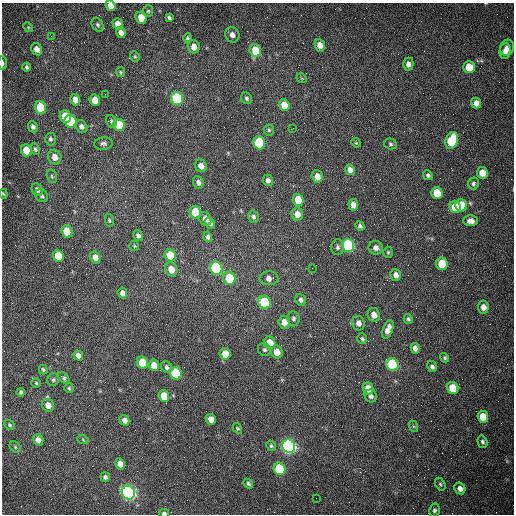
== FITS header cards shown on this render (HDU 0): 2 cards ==
NAXIS1  =                  512 /fastest changing axis
NAXIS2  =                  512 /next to fastest changing axis

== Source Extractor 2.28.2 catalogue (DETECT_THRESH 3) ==
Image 512 x 512 px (HDU 0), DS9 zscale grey, 1 PNG px = 1 image px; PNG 516 x 516 px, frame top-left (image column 1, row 512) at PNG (2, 3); each listed source drawn as its Kron ellipse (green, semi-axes under 4 px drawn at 4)
Background 1520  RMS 23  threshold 69.1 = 3 sigma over >= 5 px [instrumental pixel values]
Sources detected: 149; all 149 listed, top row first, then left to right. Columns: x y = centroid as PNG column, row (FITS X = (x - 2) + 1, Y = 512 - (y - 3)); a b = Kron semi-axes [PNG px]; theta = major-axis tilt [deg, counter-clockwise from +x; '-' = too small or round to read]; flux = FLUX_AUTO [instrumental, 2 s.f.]
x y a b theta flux
110 6 5 5 - 11000
148 11 6 5 - 2700
141 18 6 5 - 23000
169 18 4 3 - 3000
118 24 6 5 - 14000
98 25 7 5 -59 3200
28 27 5 4 - 1700
121 32 6 4 -69 9300
232 35 8 7 - 7000
51 36 3 2 - 1600
187 38 5 4 - 2700
320 45 6 5 - 12000
194 47 7 5 -72 12000
507 48 8 7 - 9400
36 49 6 5 - 9300
255 50 6 5 - 40000
505 51 8 5 82 8200
135 56 5 4 - 2000
2 63 7 2 -87 3100
408 64 6 5 - 7000
27 67 4 3 - 2800
469 67 6 5 - 32000
120 72 5 4 - 1900
302 78 5 4 - 1700
105 94 2 2 - 740
247 98 6 5 - 3000
177 99 6 6 - 150000
75 100 6 5 - 11000
95 100 6 5 - 22000
476 103 5 5 - 8800
284 105 6 5 - 20000
41 108 6 5 - 66000
65 117 6 5 - 45000
70 121 6 6 - 110000
111 121 7 5 -60 3300
119 125 6 5 - 50000
81 126 7 5 -52 5900
33 127 6 5 - 4600
293 128 2 2 - 830
269 130 5 5 - 2400
50 139 6 5 - 3300
452 141 9 6 70 69000
103 143 9 6 7 4600
259 143 6 6 - 110000
356 143 5 4 - 1600
390 144 6 5 - 2800
35 149 6 4 -67 3000
26 150 6 5 - 32000
55 157 7 6 - 11000
201 166 6 5 - 8700
350 170 5 4 - 8800
482 173 6 5 - 17000
428 175 5 4 - 3100
52 176 7 5 -70 2700
317 176 6 5 - 12000
268 180 6 5 - 5500
198 182 6 5 - 5400
473 183 6 5 - 3400
37 190 6 5 - 5900
437 193 6 5 - 38000
3 194 5 3 - 1500
41 196 7 6 - 4100
298 200 6 5 - 26000
353 205 6 5 - 11000
461 205 6 5 - 50000
455 207 6 5 - 41000
195 212 6 5 - 43000
297 214 6 6 - 12000
253 217 6 5 - 3800
205 219 7 6 - 11000
109 220 6 4 -80 2500
471 221 7 5 -1 8400
210 223 6 4 -56 5300
360 226 5 4 - 3100
67 231 6 5 - 37000
138 235 5 4 - 4400
208 237 5 4 - 4000
134 246 5 5 - 1800
348 246 6 6 - 280000
337 247 7 6 - 4200
376 248 7 7 - 7300
388 252 5 4 - 2000
170 255 6 5 - 41000
58 256 6 5 - 32000
95 257 6 5 - 12000
442 264 6 5 - 43000
216 268 7 6 - 200000
312 268 2 2 - 750
171 269 7 6 - 17000
396 275 6 5 - 8300
229 278 6 6 - 51000
269 278 9 7 1 8200
122 293 5 4 - 7300
301 300 6 5 - 4700
264 302 7 6 - 110000
483 307 6 5 - 8300
374 315 7 6 - 12000
293 319 8 6 -86 4200
408 319 5 4 - 2800
284 322 6 5 - 15000
358 323 7 6 - 8100
388 329 10 4 70 11000
362 339 5 4 - 2500
270 343 6 5 - 27000
415 348 5 4 - 7000
264 350 7 6 - 3500
277 352 6 5 - 17000
225 354 6 5 - 21000
78 356 5 4 - 6600
445 358 5 4 - 2300
142 363 6 5 - 50000
154 365 6 5 - 16000
392 365 6 6 - 170000
432 366 6 4 -58 3700
167 367 6 5 - 4300
43 370 5 4 - 2300
176 373 6 5 - 99000
64 378 7 4 -44 3300
53 380 6 5 - 2900
36 383 4 4 - 1800
69 388 4 4 - 1800
368 388 6 5 - 21000
453 388 6 5 - 48000
21 392 4 3 - 3000
164 396 6 5 - 28000
371 396 6 6 - 5000
48 405 6 6 - 13000
483 417 6 5 - 25000
211 419 5 5 - 14000
124 420 5 4 - 8300
9 425 6 4 -43 2400
413 426 6 4 -71 1700
237 428 6 4 -59 1800
38 440 6 5 - 8800
83 440 5 3 - 1500
482 442 6 4 -74 3500
271 446 5 4 - 2200
289 446 7 6 - 720000
15 447 6 5 - 2400
120 464 6 5 - 13000
279 469 6 5 - 93000
105 477 5 4 - 3800
248 484 5 4 - 2900
440 484 7 4 -60 2400
460 488 6 5 - 8300
128 493 7 6 - 590000
316 498 2 2 - 3300
434 510 7 5 75 3500
164 513 5 3 - 4500
At the frame edge (FLAGS 8, measured only in part): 4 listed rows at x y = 110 6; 2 63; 3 194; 164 513